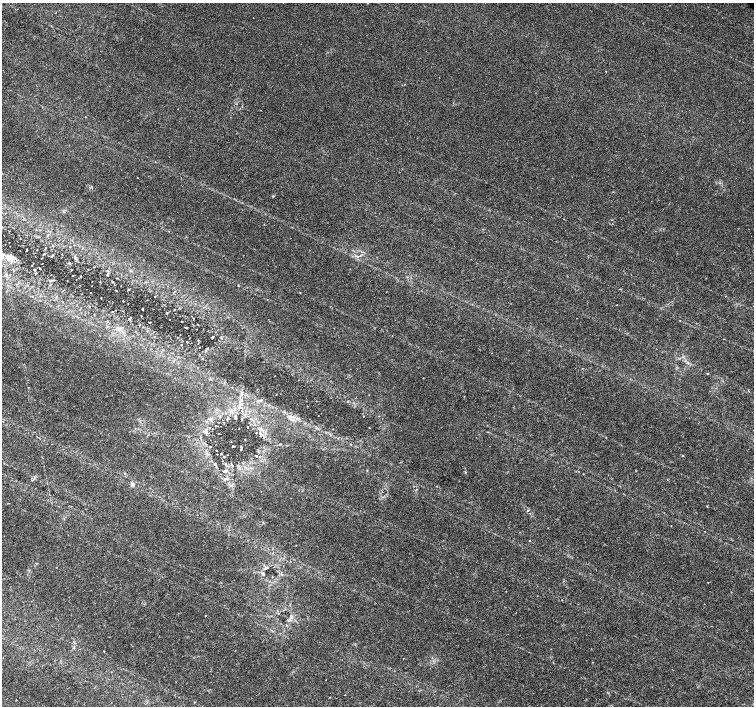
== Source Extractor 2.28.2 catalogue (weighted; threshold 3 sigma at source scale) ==
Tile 7 of 4 x 4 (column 3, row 2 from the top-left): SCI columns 3016-4518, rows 3026-4433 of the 6022 x 5990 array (HDU 1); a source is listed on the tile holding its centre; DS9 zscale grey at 2 x 2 block average (1 PNG px = mean of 2 x 2 image px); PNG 756 x 708 px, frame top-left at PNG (2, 3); no overlay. Shown black and unused: <1% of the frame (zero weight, under 3 of 6 exposures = <1% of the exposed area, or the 3 px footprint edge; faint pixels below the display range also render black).
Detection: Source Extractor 2.28.2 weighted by HDU 2 'WHT'; one run over the whole footprint, this tile lists its part. Background 0.0355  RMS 0.0022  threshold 0.00893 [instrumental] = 3 sigma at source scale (4.09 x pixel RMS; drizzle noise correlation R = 1.36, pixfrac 0.8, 0.0396/0.0396 arcsec/px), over >= 5 px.
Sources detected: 78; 1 cosmic-ray / hot-pixel residue — not listed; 1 inside a brighter listed object's ellipse — not listed separately; the other 76 listed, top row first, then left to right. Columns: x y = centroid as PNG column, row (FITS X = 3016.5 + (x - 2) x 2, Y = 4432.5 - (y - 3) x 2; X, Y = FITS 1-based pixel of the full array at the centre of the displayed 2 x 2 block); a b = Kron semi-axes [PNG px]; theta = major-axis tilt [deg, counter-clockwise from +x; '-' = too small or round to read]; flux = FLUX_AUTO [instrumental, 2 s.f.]
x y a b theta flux
606 71 2 2 - 0.2
261 110 2 2 - 0.16
137 177 2 2 - 0.15
611 220 3 2 - 0.22
47 236 3 2 - 0.36
46 248 2 2 - 0.21
52 255 3 2 - 0.3
357 256 4 3 - 0.73
10 258 11 7 31 3.5
69 263 3 2 - 0.21
40 269 3 2 - 0.25
34 270 2 2 - 0.49
71 270 2 2 - 0.56
6 274 3 3 - 0.59
108 275 3 2 - 0.3
73 276 2 2 - 0.18
81 277 2 2 - 0.2
76 279 2 2 - 0.2
128 289 2 2 - 0.37
155 296 2 2 - 0.2
101 298 2 2 - 0.18
123 301 2 2 - 0.28
617 305 2 2 - 0.32
143 309 2 2 - 0.53
174 309 2 2 - 0.19
167 313 3 2 - 0.25
131 317 2 2 - 0.28
193 319 4 2 - 0.21
182 322 2 2 - 0.19
186 328 2 2 - 0.28
118 329 8 3 -27 1.3
148 331 3 2 - 0.29
212 337 5 2 - 0.31
198 340 2 2 - 0.49
187 342 2 2 - 0.43
708 374 2 2 - 0.24
210 379 4 2 - 0.42
748 390 2 2 - 0.25
242 393 4 2 - 0.35
276 394 2 2 - 0.17
240 407 4 3 - 0.95
363 416 2 2 - 0.21
290 417 5 4 - 1.3
248 427 2 2 - 0.31
369 427 2 2 - 0.3
333 429 2 2 - 0.18
206 432 4 3 - 0.74
219 433 2 2 - 0.23
260 433 5 4 - 0.9
200 437 3 2 - 0.38
245 439 2 2 - 0.2
233 446 2 2 - 1.7
210 447 2 2 - 0.23
241 447 2 2 - 2
240 449 2 2 - 0.7
258 451 3 2 - 0.32
217 454 2 2 - 0.17
221 454 2 2 - 0.29
256 456 3 2 - 0.36
683 456 2 2 - 0.51
225 463 4 2 - 0.5
224 471 7 4 7 1.1
225 478 6 3 15 1
133 484 6 2 89 0.86
707 506 2 2 - 0.24
528 510 3 3 - 0.51
530 513 2 2 - 0.23
671 526 2 2 - 0.16
529 541 2 2 - 0.24
267 568 7 3 8 0.79
263 574 5 2 - 0.59
708 582 2 2 - 0.26
205 616 2 2 - 0.26
291 617 5 2 - 0.57
287 619 3 2 - 0.42
104 651 2 2 - 0.26
Diffuse or blended objects may show on this block-average render without a row.